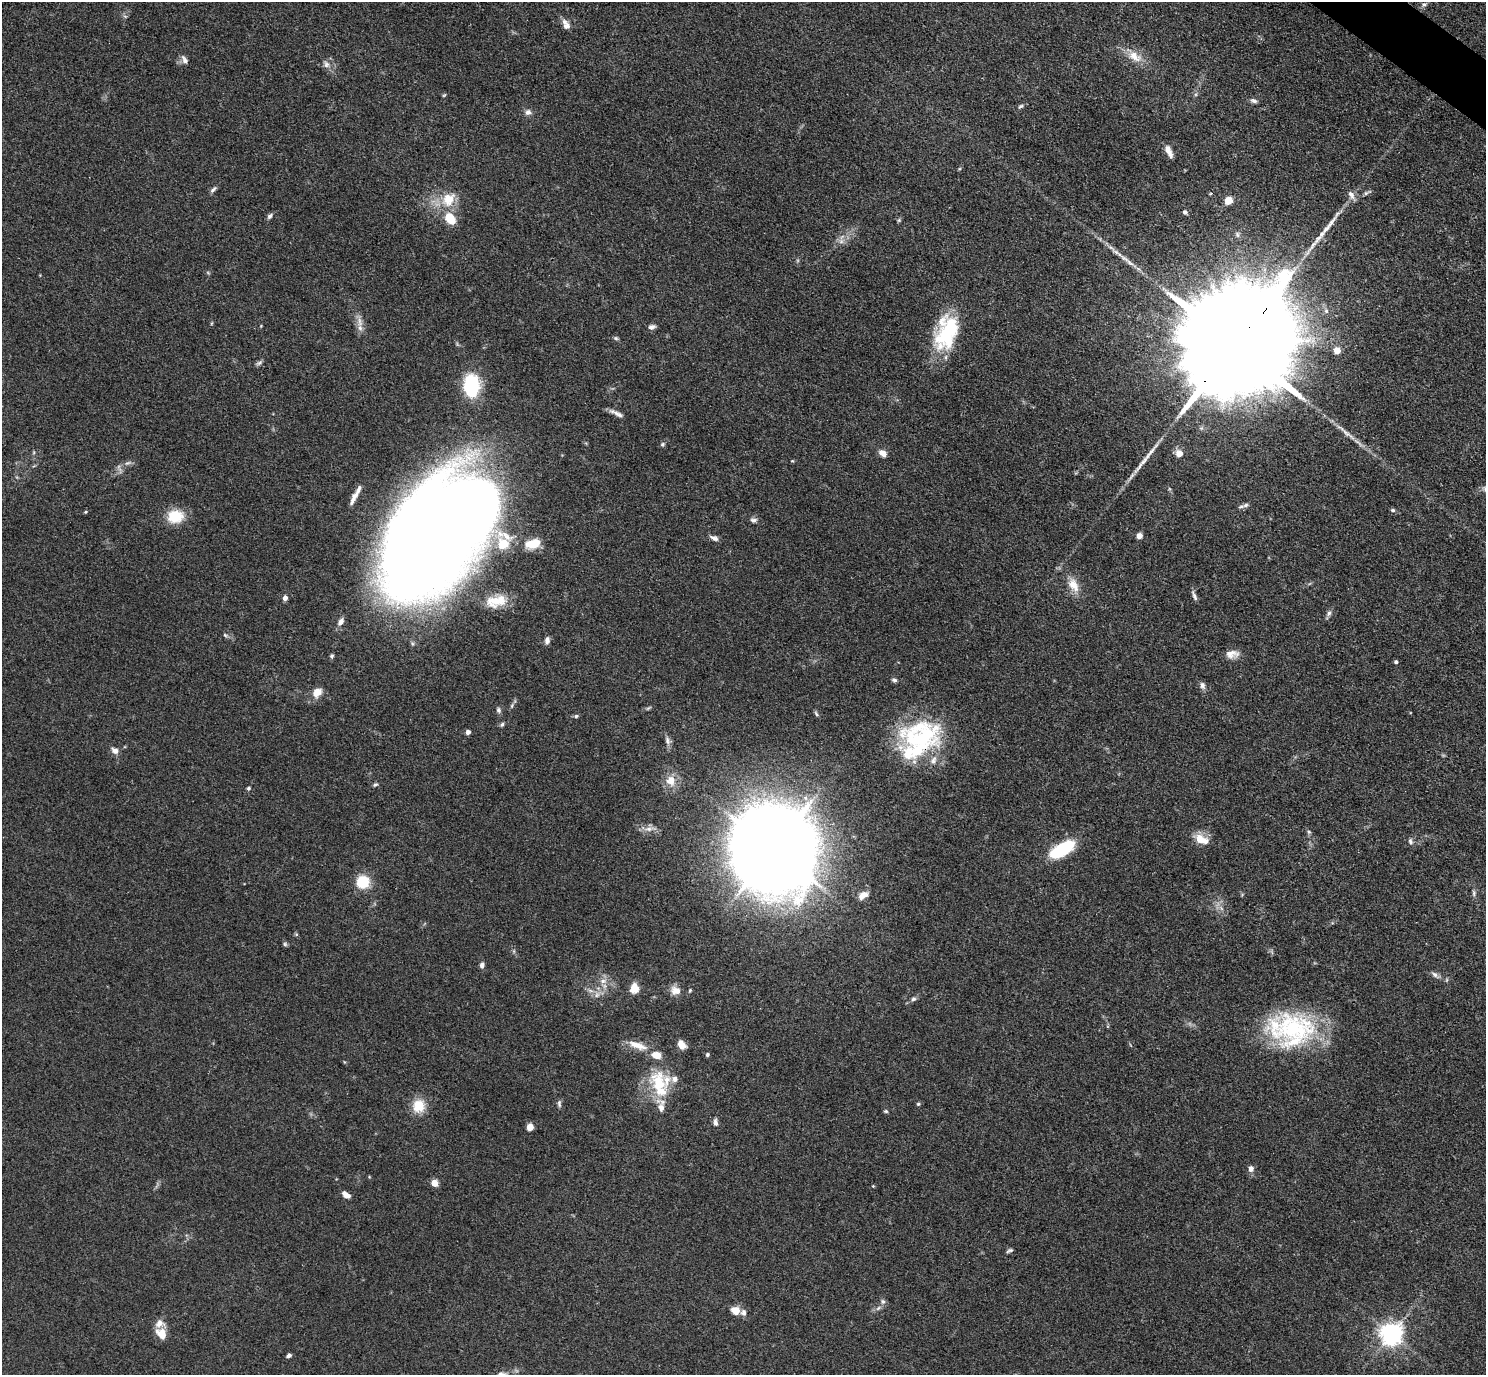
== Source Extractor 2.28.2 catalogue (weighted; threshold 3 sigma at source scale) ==
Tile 10 of 4 x 4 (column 2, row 3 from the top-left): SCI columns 1487-2970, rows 1670-3042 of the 5940 x 5944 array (HDU 1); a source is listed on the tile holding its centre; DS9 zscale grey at full resolution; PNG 1488 x 1377 px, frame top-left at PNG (2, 2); no overlay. Shown black and unused: <1% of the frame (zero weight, under 3 of 4 exposures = <1% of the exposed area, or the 3 px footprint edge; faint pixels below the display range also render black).
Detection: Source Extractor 2.28.2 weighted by HDU 2 'WHT'; one run over the whole footprint, this tile lists its part. Background 0.0727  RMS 0.0056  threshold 0.0253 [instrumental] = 3 sigma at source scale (4.5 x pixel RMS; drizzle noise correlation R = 1.50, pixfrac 1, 0.05/0.05 arcsec/px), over >= 5 px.
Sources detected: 136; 1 too faint to see at this stretch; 3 inside a brighter object's white glare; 1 long thin detection or spike segment (spike, bleed or trail) — not listed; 17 inside a brighter listed object's ellipse — not listed separately; the other 114 listed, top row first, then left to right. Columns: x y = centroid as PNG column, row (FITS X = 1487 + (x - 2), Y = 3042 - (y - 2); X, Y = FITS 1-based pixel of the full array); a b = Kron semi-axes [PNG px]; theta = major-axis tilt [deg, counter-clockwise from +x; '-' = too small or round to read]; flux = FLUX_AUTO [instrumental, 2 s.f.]
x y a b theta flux
1424 4 8 6 23 1.4
566 25 13 7 -66 3.8
1135 56 23 12 -30 9.1
184 60 13 6 -60 2.4
326 64 11 7 -59 2.8
444 95 6 3 44 0.6
1254 101 9 5 -13 1.6
1021 106 8 5 31 1.2
528 112 9 7 5 2.4
1169 151 15 6 -66 3.9
213 189 11 5 45 1.6
1366 193 8 5 30 1.3
1351 195 13 7 -57 3.2
448 199 22 17 53 14
1228 200 8 7 - 6.1
1185 212 6 5 - 1.2
270 216 8 6 56 1.4
450 219 17 12 -52 11
899 220 6 4 46 0.76
1322 234 12 7 54 3.8
841 241 8 6 45 2.2
1116 252 18 4 -39 3.9
360 322 17 6 -85 4.1
652 327 9 6 12 1.9
950 328 46 29 56 38
616 338 7 5 -21 0.93
1235 345 61 22 49 39000
1337 351 5 5 - 9.6
259 363 10 5 34 1.4
471 385 21 14 89 40
616 413 20 5 -26 2.9
662 444 6 6 - 0.99
883 453 9 6 -40 4.2
1179 453 9 9 - 4.1
792 461 5 3 - 0.5
128 463 11 5 23 1.9
354 497 19 5 61 4.5
1246 505 10 6 19 1.8
1393 510 6 5 - 0.95
86 512 5 4 - 0.6
175 516 15 12 5 17
753 520 9 6 -6 1.8
439 529 120 64 53 1800
1139 536 7 6 - 2.8
714 538 11 6 -24 2.2
533 543 17 9 16 11
1073 585 20 12 -64 8.4
1194 596 14 4 -68 1.8
285 598 6 5 - 2.2
496 601 28 15 10 13
1329 613 8 6 58 1.7
341 622 10 6 58 2.9
225 635 8 4 -36 0.96
547 640 9 6 81 2.2
1232 654 17 10 4 4.9
332 656 6 5 - 1
1396 662 5 4 - 1.1
894 680 6 5 - 1.3
1202 685 9 6 -78 2
317 692 10 8 48 6.9
648 708 9 3 33 0.88
498 710 8 6 -75 1.5
816 714 8 4 -63 1
576 716 6 5 - 0.96
502 724 6 5 - 1.1
468 732 5 5 - 2
668 741 12 8 -67 2.4
919 741 50 40 38 74
115 751 9 7 -36 3.1
671 781 16 14 -84 7.8
375 785 7 4 25 1
248 788 5 5 - 0.98
650 829 18 6 5 3.5
1309 832 5 5 - 0.96
1200 839 15 11 -47 7.2
1410 841 9 6 -70 1.6
773 849 35 33 -67 4300
1062 849 27 11 30 34
362 882 9 9 - 22
1474 893 9 5 86 1.5
863 895 12 7 32 4.8
1221 908 8 5 -45 1.9
296 934 6 4 -45 0.7
285 944 6 6 - 0.95
482 965 7 5 78 1.9
1435 975 12 5 -40 2.1
603 981 10 6 9 3.1
634 988 12 10 81 6.5
690 990 6 4 74 0.75
676 991 13 10 -8 5.3
597 995 10 6 63 2.6
913 999 7 6 - 1.4
1293 1028 60 39 -1 75
681 1044 9 6 -57 5.4
637 1045 26 9 -19 8
707 1055 5 4 - 0.92
658 1083 34 20 -84 26
559 1104 10 5 -89 1.4
918 1104 5 4 - 0.81
419 1106 18 17 - 11
886 1111 5 4 - 0.83
716 1122 10 6 -81 2
530 1127 7 6 - 4.5
1251 1169 7 7 - 2.5
435 1183 5 4 - 13
873 1186 4 3 - 0.49
346 1195 10 5 -38 3.8
1010 1250 8 4 22 1.2
883 1301 7 6 - 1.6
735 1310 10 9 - 5.7
161 1334 16 11 -49 6.6
1391 1334 7 7 - 450
289 1355 6 4 28 1.5
502 1374 13 6 -6 2.7
Overlapping masked pixels (flux is a lower limit): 2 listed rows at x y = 1235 345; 919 741
Isophote crosses this tile's border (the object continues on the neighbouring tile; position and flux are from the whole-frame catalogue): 1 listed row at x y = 502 1374